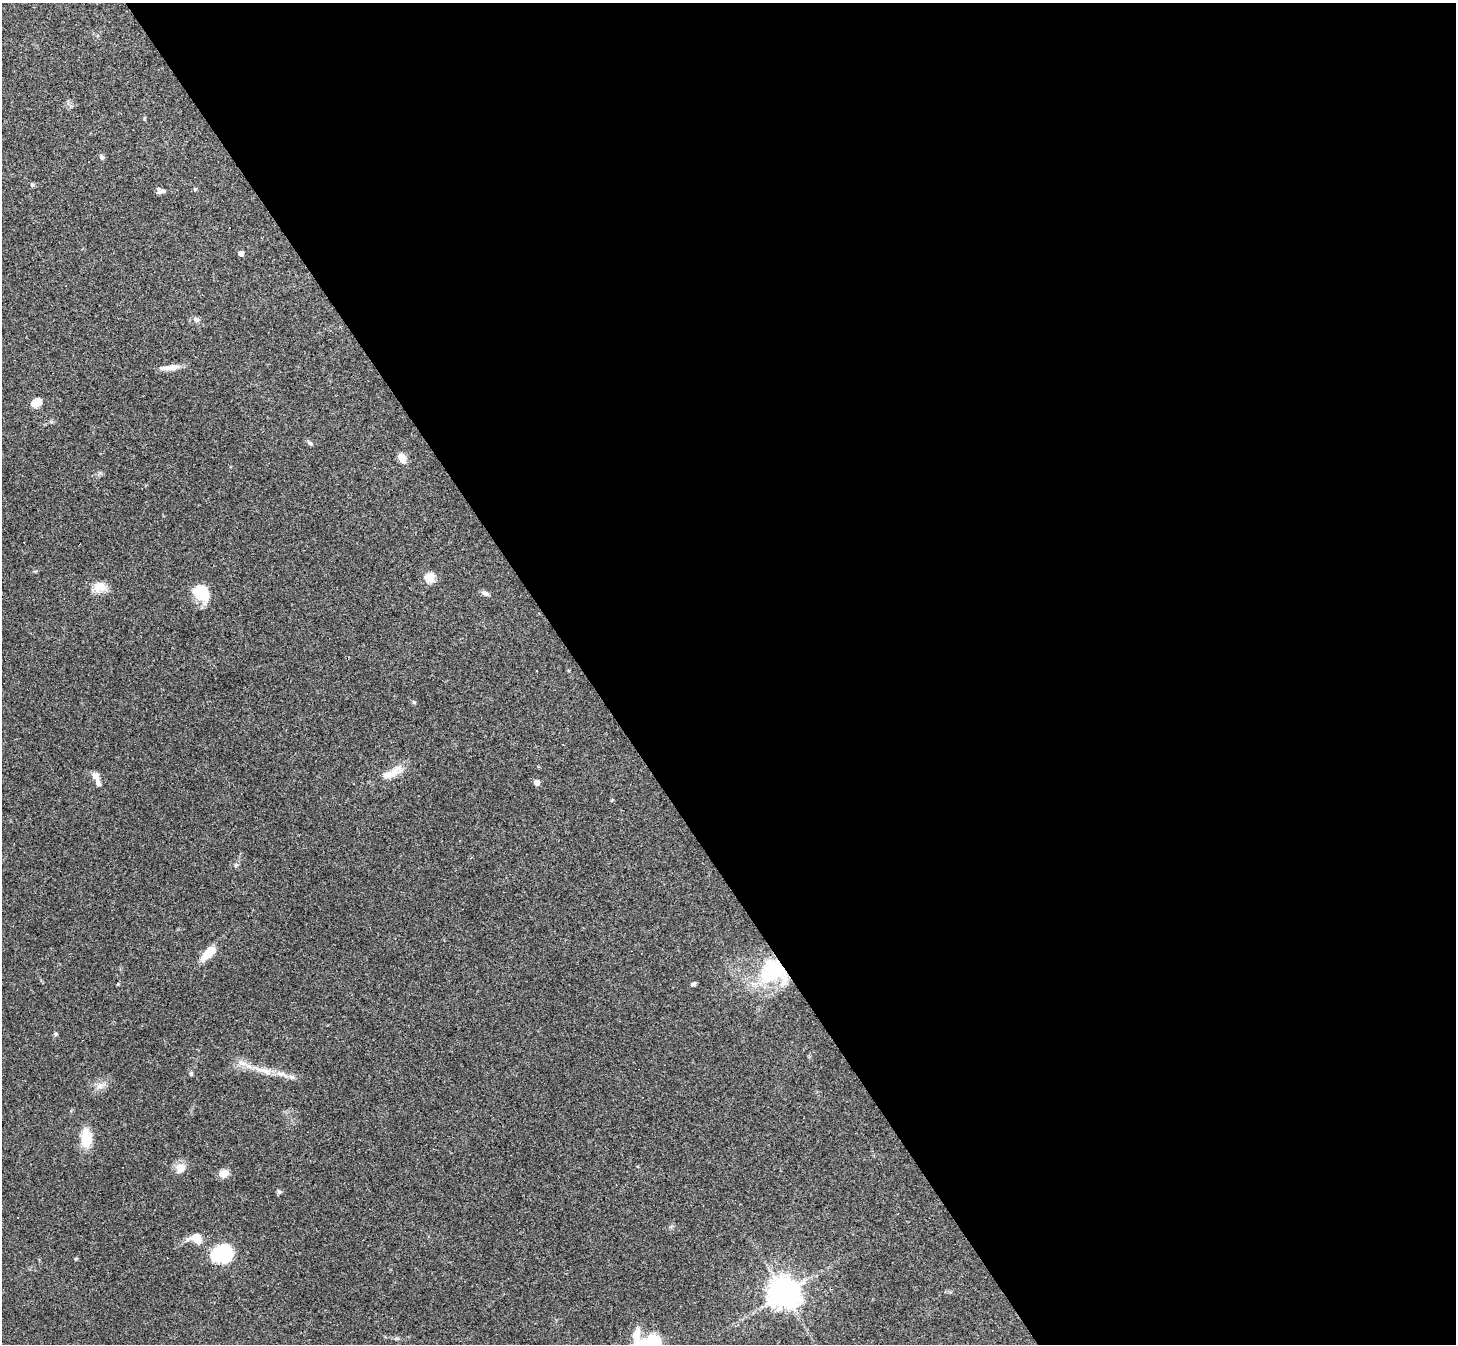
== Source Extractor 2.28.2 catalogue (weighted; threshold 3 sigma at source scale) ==
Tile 8 of 4 x 4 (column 4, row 2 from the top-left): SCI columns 4364-5817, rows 2837-4178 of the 5817 x 5809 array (HDU 1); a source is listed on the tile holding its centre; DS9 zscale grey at full resolution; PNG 1458 x 1346 px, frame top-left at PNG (2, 3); no overlay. Shown black and unused: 60% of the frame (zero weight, under 3 of 4 exposures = <1% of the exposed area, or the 3 px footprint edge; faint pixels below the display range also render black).
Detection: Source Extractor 2.28.2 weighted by HDU 2 'WHT'; one run over the whole footprint, this tile lists its part. Background 0.0539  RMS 0.0051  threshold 0.0229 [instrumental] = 3 sigma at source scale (4.5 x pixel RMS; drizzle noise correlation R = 1.50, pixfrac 1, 0.05/0.05 arcsec/px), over >= 5 px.
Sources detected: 38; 1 inside a brighter object's white glare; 1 cosmic-ray / hot-pixel residue — not listed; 1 inside a brighter listed object's ellipse — not listed separately; the other 35 listed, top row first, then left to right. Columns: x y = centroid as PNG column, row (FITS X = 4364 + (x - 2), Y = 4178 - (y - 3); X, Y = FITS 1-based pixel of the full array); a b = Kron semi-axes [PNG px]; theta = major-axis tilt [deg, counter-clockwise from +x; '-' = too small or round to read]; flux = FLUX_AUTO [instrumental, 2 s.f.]
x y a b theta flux
101 157 7 6 - 1.2
195 189 5 5 - 0.68
161 191 10 6 -13 1.7
230 228 3 3 - 0.7
241 253 4 4 - 2.8
196 319 8 6 -6 1.6
171 368 22 7 8 4.3
37 402 11 8 21 4.9
310 443 8 5 -21 1.1
402 458 12 8 -61 4.1
430 577 5 5 - 24
100 587 17 12 13 5.9
201 593 18 14 -50 15
485 593 11 5 -22 1.6
537 671 3 2 - 0.72
414 702 6 5 - 0.64
393 773 28 10 32 7.3
95 776 10 7 -53 3
537 782 5 4 - 3.5
208 953 23 9 43 8.1
773 971 32 28 -20 41
118 984 4 4 - 0.51
693 984 6 5 - 1.1
56 1034 5 4 - 0.75
264 1070 27 7 -15 7.4
191 1074 6 4 -88 0.85
100 1086 9 7 -4 2.3
86 1138 17 10 90 14
180 1168 14 12 45 4.6
224 1173 10 8 26 4.5
279 1192 7 4 -1 0.79
196 1238 12 9 -59 6.4
220 1253 22 15 52 20
784 1293 10 9 - 780
636 1335 33 18 -78 8.7
Overlapping masked pixels (flux is a lower limit): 1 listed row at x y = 773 971
Isophote crosses this tile's border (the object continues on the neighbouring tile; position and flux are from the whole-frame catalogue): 1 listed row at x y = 636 1335
Unlisted compact peaks at least as high as the median listed source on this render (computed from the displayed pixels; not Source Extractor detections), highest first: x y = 76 1259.